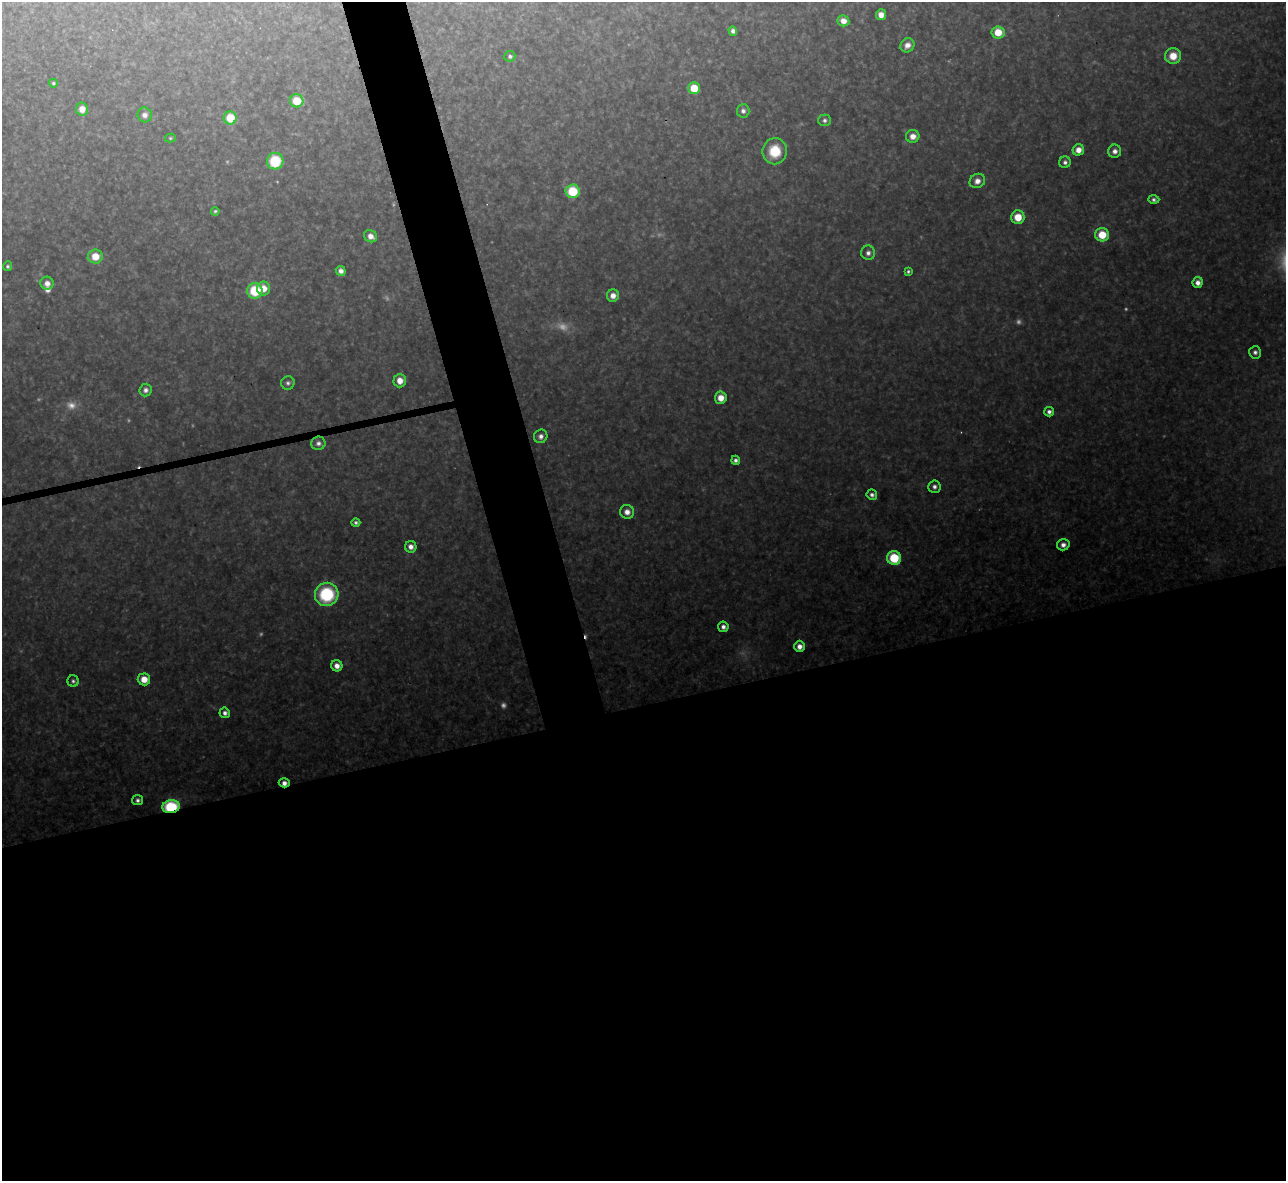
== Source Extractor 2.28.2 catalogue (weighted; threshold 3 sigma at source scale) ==
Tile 15 of 4 x 4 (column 3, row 4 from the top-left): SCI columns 2567-3850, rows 142-1320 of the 5133 x 5115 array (HDU 1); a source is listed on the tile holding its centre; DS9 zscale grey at full resolution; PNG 1288 x 1183 px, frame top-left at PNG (2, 2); each listed source drawn as its Kron ellipse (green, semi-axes under 4 px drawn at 4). Shown black and unused: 43% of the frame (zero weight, under 3 of 4 exposures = <1% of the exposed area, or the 3 px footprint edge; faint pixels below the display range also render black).
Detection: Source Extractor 2.28.2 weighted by HDU 2 'WHT'; one run over the whole footprint, this tile lists its part. Background 0.314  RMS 0.019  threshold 0.0867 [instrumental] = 3 sigma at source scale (4.5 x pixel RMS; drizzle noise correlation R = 1.50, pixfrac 1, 0.05/0.05 arcsec/px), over >= 5 px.
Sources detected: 81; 12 too faint to see at this stretch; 3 cosmic-ray / hot-pixel residue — neither listed nor drawn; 1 inside a brighter listed object's ellipse — not listed separately; the other 65 listed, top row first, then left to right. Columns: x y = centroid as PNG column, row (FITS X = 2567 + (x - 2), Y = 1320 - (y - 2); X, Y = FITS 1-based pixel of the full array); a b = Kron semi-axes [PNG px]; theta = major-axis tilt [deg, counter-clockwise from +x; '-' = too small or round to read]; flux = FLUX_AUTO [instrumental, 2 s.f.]
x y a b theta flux
881 15 5 5 - 20
843 21 6 5 - 20
733 31 5 4 - 8.7
998 32 6 6 - 45
907 45 7 6 - 17
510 56 5 5 - 7
1173 56 8 8 - 37
53 83 4 4 - 4
694 88 6 5 - 64
297 101 7 6 - 60
82 109 6 6 - 24
743 111 7 6 - 8.6
145 115 7 7 - 12
230 118 6 6 - 65
825 120 6 5 - 6.4
913 136 7 6 - 20
170 138 5 4 - 3
1078 150 6 5 - 19
775 151 13 12 - 63
1115 151 6 6 - 12
275 161 8 8 - 100
1065 162 6 5 - 7.3
977 181 8 7 - 16
573 191 7 7 - 99
1154 200 6 4 -1 5.7
215 211 4 4 - 3.7
1018 217 7 6 - 45
1102 235 7 6 - 58
371 236 7 5 -32 16
868 253 7 7 - 9.9
95 256 7 7 - 40
8 266 5 4 - 4.3
341 271 5 5 - 12
908 271 4 3 - 4.1
47 283 6 6 - 15
1198 283 5 5 - 16
263 289 7 6 - 29
255 291 8 7 - 100
613 296 6 6 - 17
1255 352 6 5 - 7.9
400 381 6 6 - 24
288 383 7 6 - 6.6
146 390 6 6 - 9.2
721 398 6 6 - 28
1049 412 5 5 - 10
541 436 7 6 - 11
318 443 7 6 - 9.3
736 460 4 4 - 7.6
934 487 6 6 - 9.3
872 495 5 5 - 8.1
627 512 7 7 - 19
356 523 4 3 - 5.6
1063 545 6 5 - 12
411 547 6 5 - 14
894 558 7 7 - 100
327 594 12 11 - 170
723 627 5 5 - 10
799 646 6 5 - 15
337 666 5 5 - 18
144 679 6 6 - 35
73 681 5 5 - 5.5
225 713 5 5 - 9.3
284 783 5 4 - 12
138 800 5 5 - 7.4
171 807 8 6 8 160
Overlapping masked pixels (flux is a lower limit): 2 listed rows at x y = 284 783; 171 807